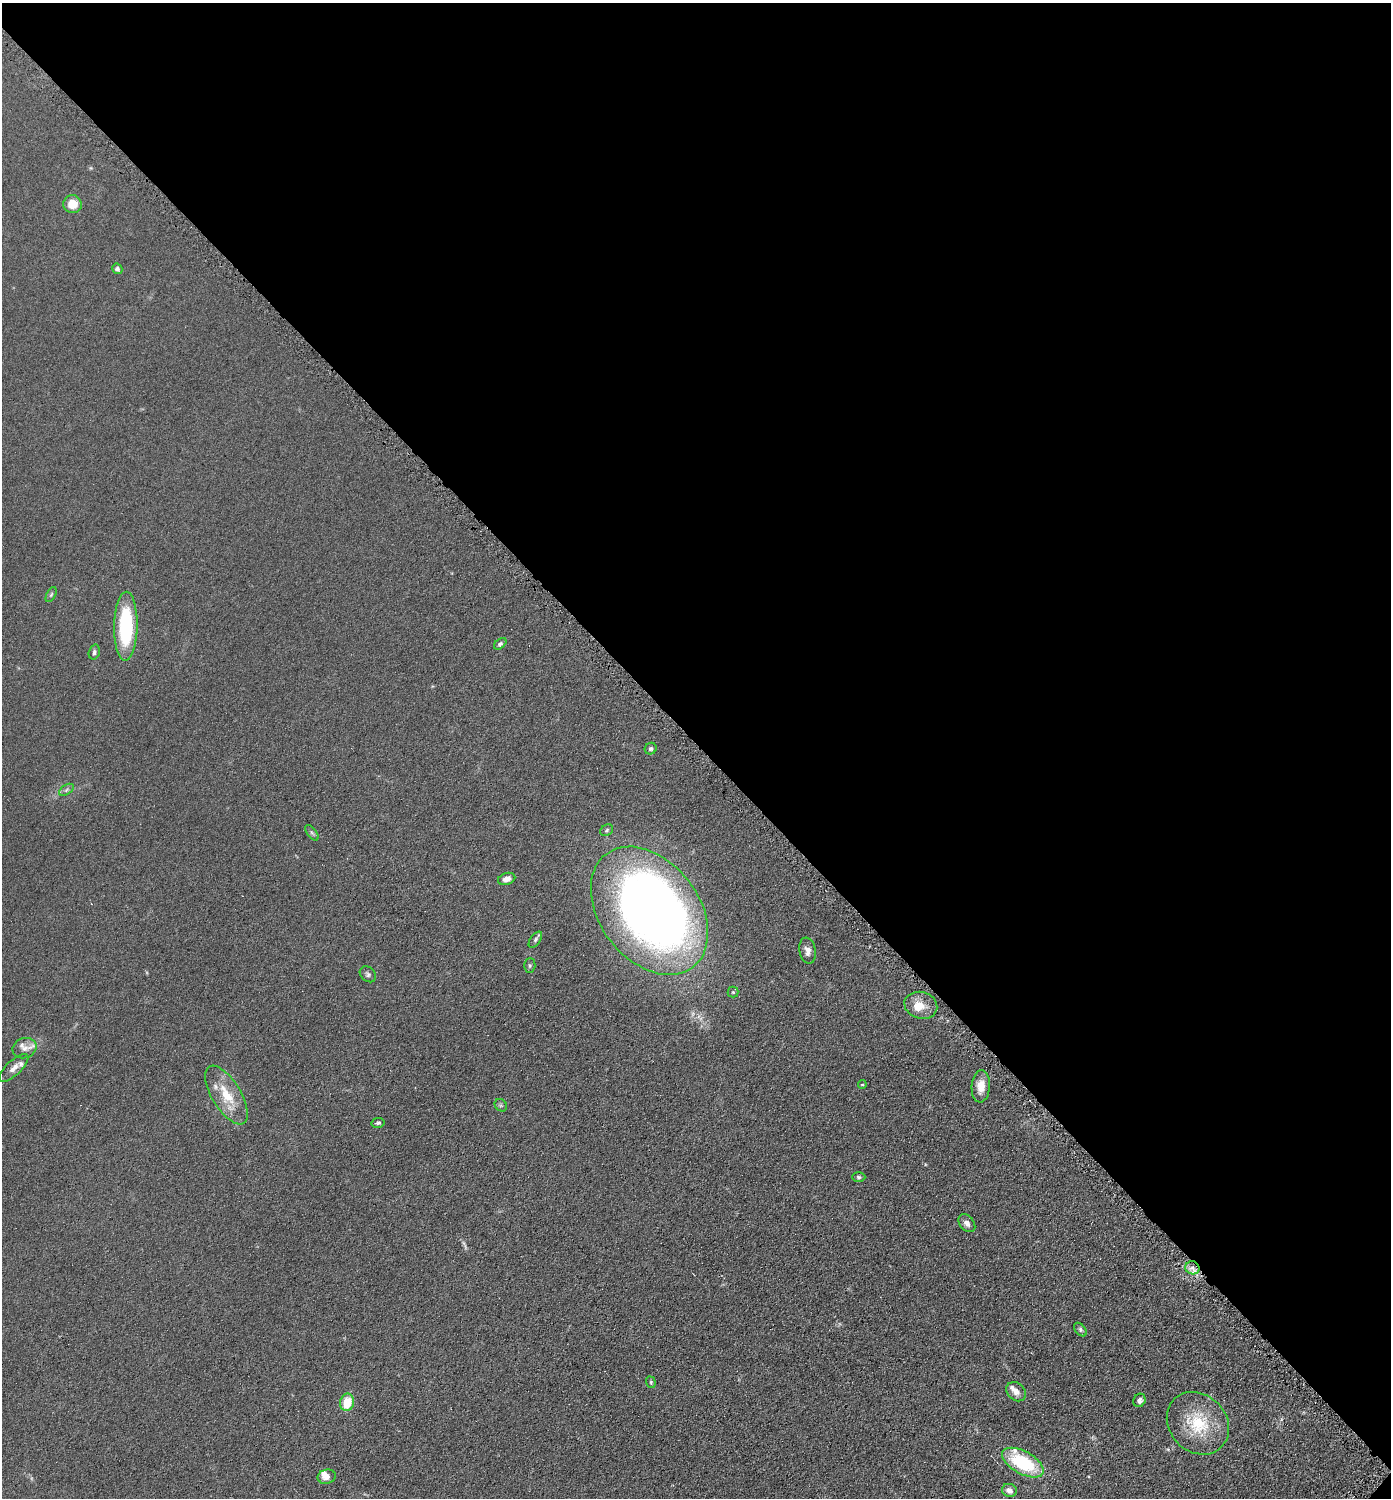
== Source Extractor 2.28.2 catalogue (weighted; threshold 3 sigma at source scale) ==
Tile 3 of 4 x 4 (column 3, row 1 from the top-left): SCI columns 2931-4319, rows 4497-5992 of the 6003 x 6002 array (HDU 1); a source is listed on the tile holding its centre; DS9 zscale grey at full resolution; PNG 1393 x 1500 px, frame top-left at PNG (2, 3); each listed source drawn as its Kron ellipse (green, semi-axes under 4 px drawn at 4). Shown black and unused: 50% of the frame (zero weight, under 4 of 8 exposures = <1% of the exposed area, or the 3 px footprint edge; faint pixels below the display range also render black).
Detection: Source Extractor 2.28.2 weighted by HDU 2 'WHT'; one run over the whole footprint, this tile lists its part. Background 0.0917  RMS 0.0078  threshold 0.0321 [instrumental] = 3 sigma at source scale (4.09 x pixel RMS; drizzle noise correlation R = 1.36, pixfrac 0.8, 0.05/0.05 arcsec/px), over >= 5 px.
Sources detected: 47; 1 too faint to see at this stretch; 1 inside a brighter object's white glare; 2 cosmic-ray / hot-pixel residue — neither listed nor drawn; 6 inside a brighter listed object's ellipse — not listed separately; the other 37 listed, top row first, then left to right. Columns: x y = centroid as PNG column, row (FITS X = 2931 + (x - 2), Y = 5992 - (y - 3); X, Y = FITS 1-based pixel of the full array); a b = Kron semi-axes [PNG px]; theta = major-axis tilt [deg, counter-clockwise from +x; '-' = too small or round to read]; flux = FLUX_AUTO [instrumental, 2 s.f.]
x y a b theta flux
72 204 9 9 - 11
117 269 5 5 - 2.1
51 595 8 4 63 1.2
126 626 34 11 89 61
500 644 7 4 38 1.6
94 652 7 5 74 1.6
651 749 6 5 - 1.4
66 790 8 5 32 1.8
607 830 7 5 34 1.2
312 833 9 4 -54 1.3
507 879 9 6 18 4.5
649 911 71 49 -52 680
535 940 9 5 55 1.8
807 951 13 8 -80 4.2
530 966 7 5 89 1.2
368 974 9 7 -43 1.8
733 992 5 5 - 1
921 1005 17 13 -16 11
24 1048 12 10 21 4.9
14 1068 19 7 42 4.9
862 1084 4 4 - 0.89
981 1086 16 9 86 8.6
226 1095 33 14 -59 20
501 1105 7 5 -46 1.2
378 1123 7 5 12 1.3
859 1177 6 4 -2 1.4
967 1223 10 7 -51 3.1
1192 1268 7 6 - 3.2
1080 1330 8 5 -48 1.7
651 1382 6 4 -71 1.1
1016 1392 11 8 -41 4.6
1139 1400 7 6 - 2.6
347 1402 9 7 79 15
1198 1423 34 28 -47 35
1023 1463 23 11 -29 45
327 1477 9 7 17 5.1
1009 1490 7 6 - 4